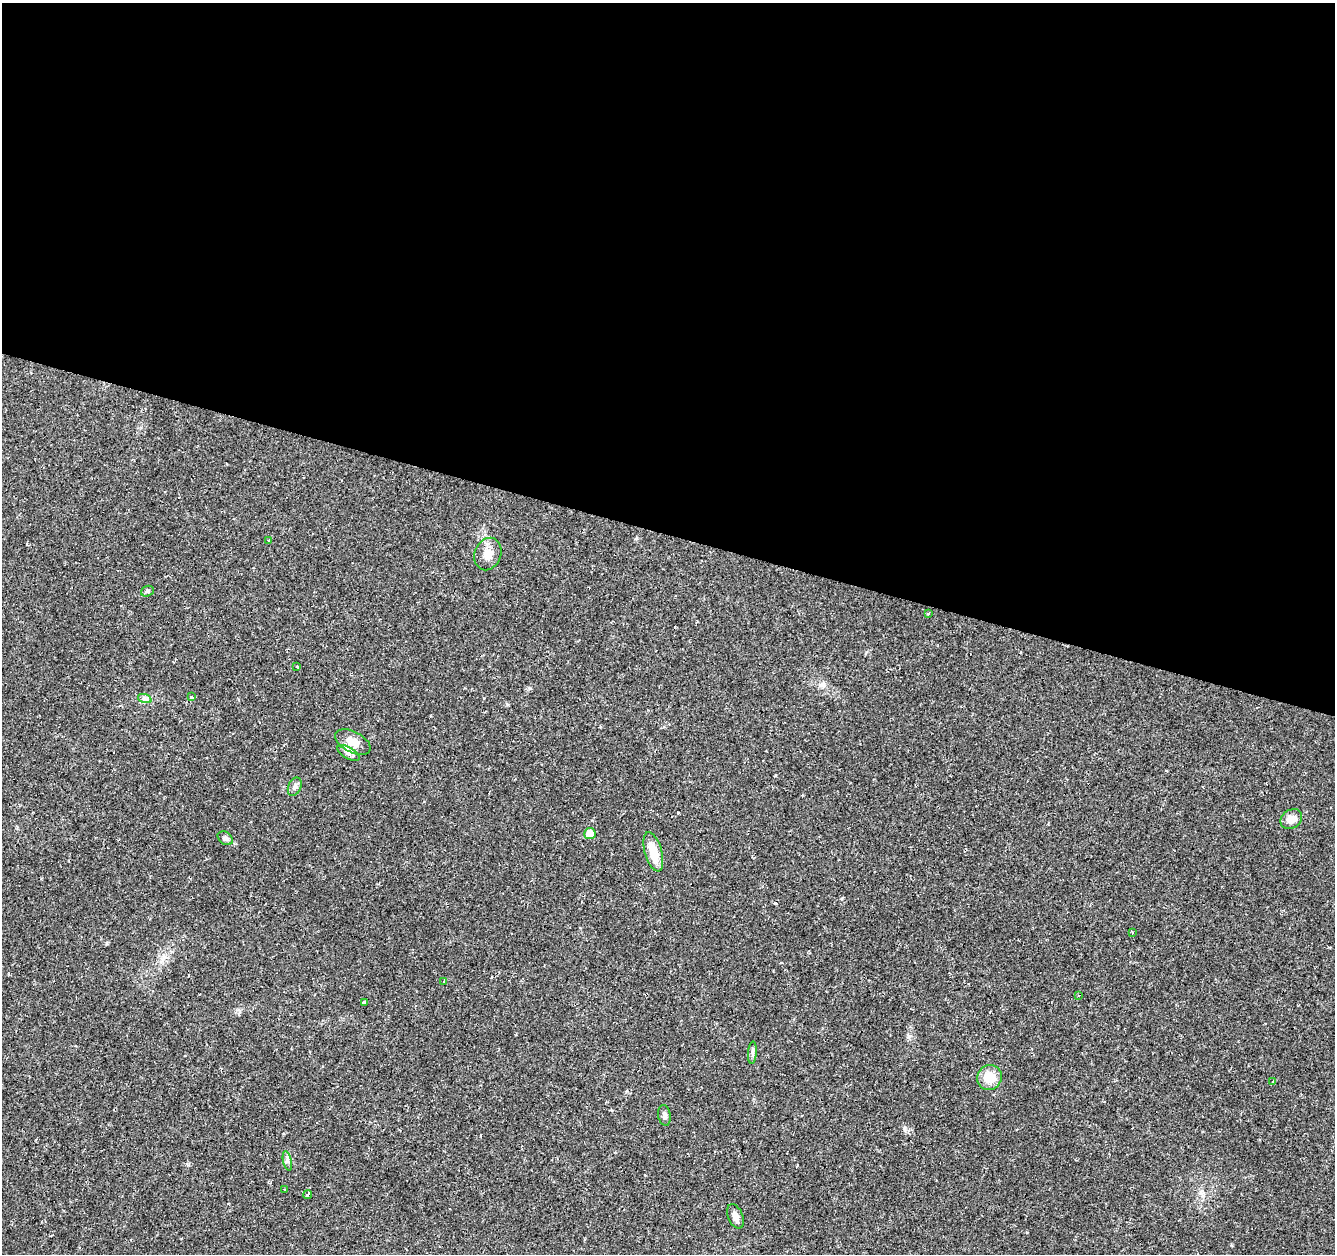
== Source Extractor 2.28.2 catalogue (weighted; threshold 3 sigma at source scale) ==
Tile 3 of 4 x 4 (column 3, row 1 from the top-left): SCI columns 2668-4000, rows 3971-5222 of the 5339 x 5500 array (HDU 1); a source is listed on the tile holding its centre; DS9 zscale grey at full resolution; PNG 1337 x 1256 px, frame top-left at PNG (2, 3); each listed source drawn as its Kron ellipse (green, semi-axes under 4 px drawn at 4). Shown black and unused: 43% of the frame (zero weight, under 2 of 3 exposures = <1% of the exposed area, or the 3 px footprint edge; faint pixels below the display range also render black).
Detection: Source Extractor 2.28.2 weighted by HDU 2 'WHT'; one run over the whole footprint, this tile lists its part. Background 0.0241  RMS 0.0034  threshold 0.0151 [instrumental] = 3 sigma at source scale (4.5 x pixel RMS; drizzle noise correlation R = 1.50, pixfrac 1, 0.0396/0.0396 arcsec/px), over >= 5 px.
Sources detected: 32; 6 cosmic-ray / hot-pixel residue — neither listed nor drawn; the other 26 listed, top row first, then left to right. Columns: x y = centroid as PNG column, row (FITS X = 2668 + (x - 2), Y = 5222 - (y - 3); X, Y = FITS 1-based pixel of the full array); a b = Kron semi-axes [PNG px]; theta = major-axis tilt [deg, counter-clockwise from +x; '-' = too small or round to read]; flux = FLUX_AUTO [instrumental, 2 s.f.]
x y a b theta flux
269 541 3 3 - 0.45
488 554 17 13 68 3.5
147 591 6 5 - 0.6
928 613 4 2 - 0.32
296 666 3 2 - 0.44
192 697 4 3 - 1
145 699 7 4 -18 0.74
353 742 19 10 -27 4.3
348 753 12 5 -30 1.5
295 787 10 6 65 1.1
1291 819 11 9 34 2.8
590 834 5 5 - 5.1
225 838 8 6 -38 1.1
653 852 20 8 -74 6.6
1132 932 4 2 - 0.27
443 982 3 2 - 0.41
1078 996 3 2 - 0.27
364 1003 4 3 - 4.8
752 1053 11 4 85 0.87
989 1078 13 12 - 5.4
1273 1081 4 2 - 0.37
664 1115 10 6 -79 1.1
287 1161 10 4 -77 0.85
285 1189 3 2 - 0.51
308 1195 4 3 - 2.5
735 1216 13 7 -67 2.1
Unlisted compact peaks at least as high as the median listed source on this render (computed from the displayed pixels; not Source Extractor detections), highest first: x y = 107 943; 904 1128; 842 898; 530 688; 188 1165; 678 812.